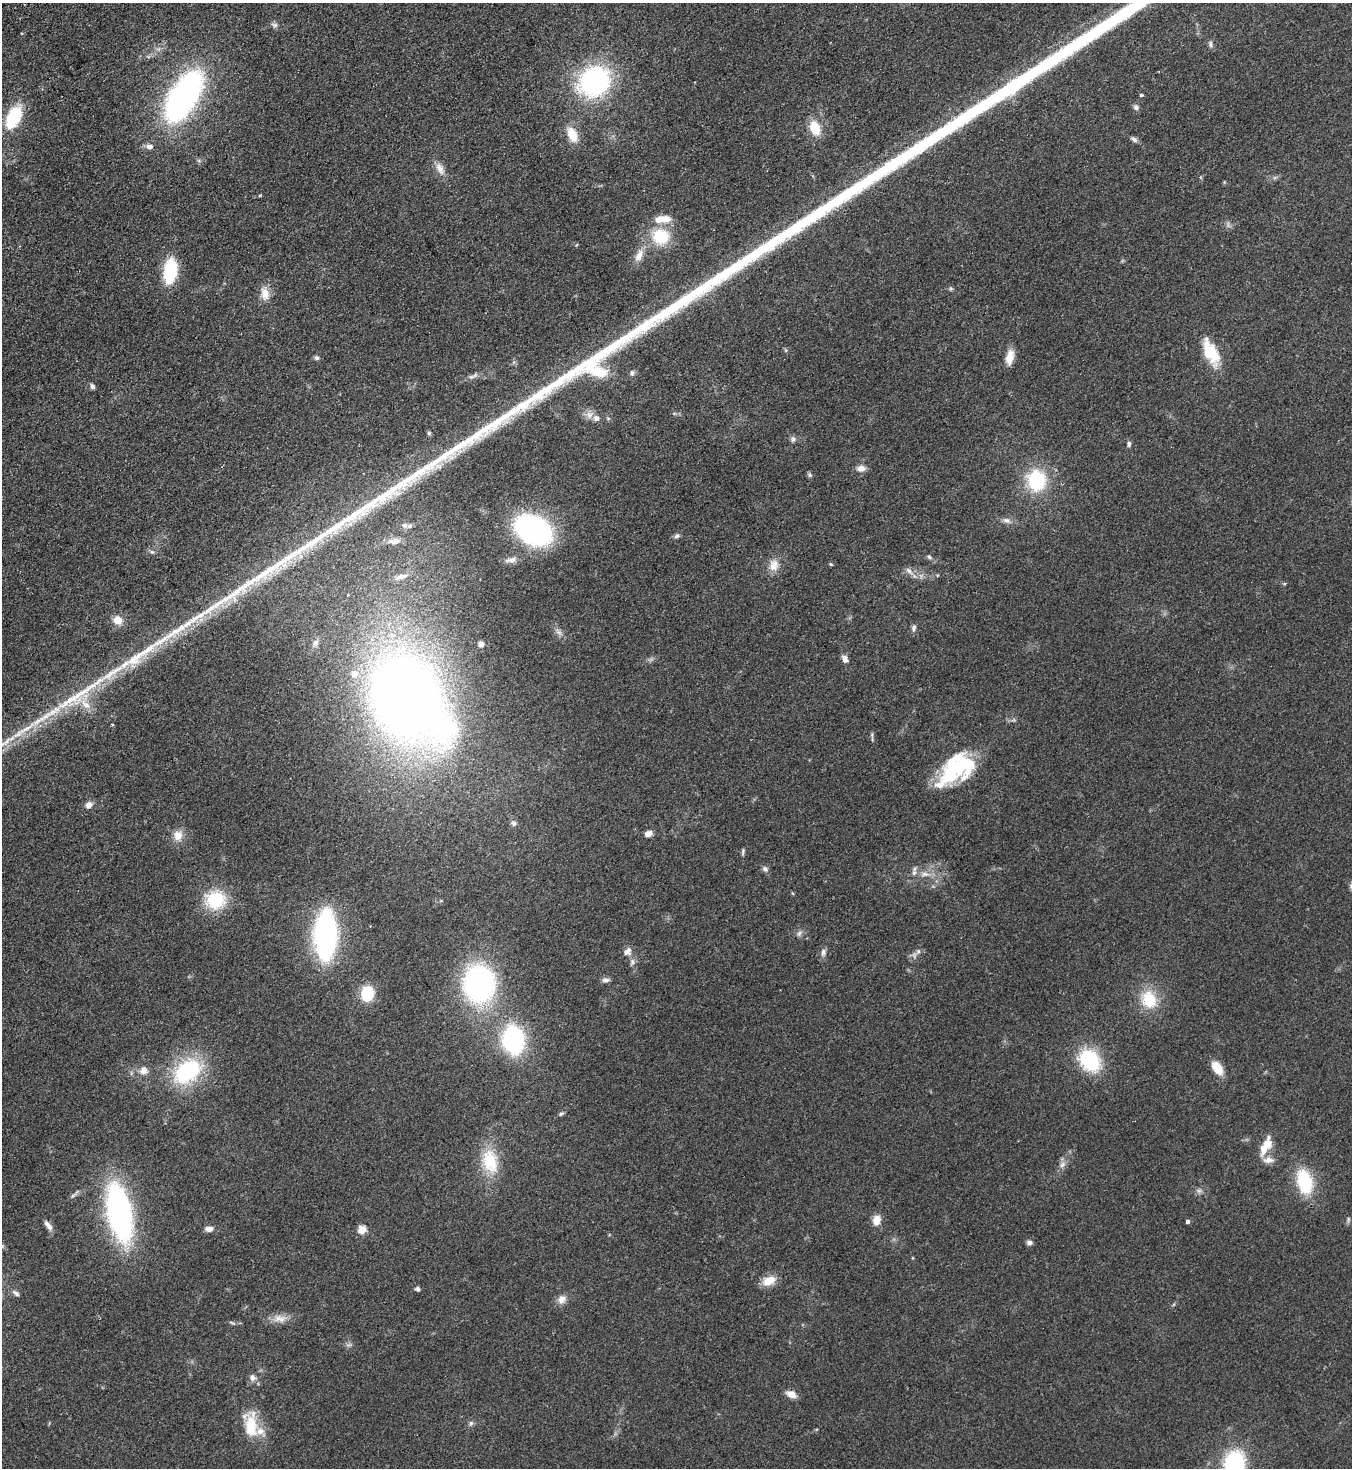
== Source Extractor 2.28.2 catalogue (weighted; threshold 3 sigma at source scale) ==
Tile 11 of 4 x 4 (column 3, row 3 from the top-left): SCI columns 3032-4381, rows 1517-2982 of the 5925 x 5963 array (HDU 1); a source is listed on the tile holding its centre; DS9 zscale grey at full resolution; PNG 1354 x 1470 px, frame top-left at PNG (2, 3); no overlay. Shown black and unused: <1% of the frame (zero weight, under 2 of 3 exposures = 3% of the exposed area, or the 3 px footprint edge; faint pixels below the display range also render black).
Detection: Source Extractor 2.28.2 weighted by HDU 2 'WHT'; one run over the whole footprint, this tile lists its part. Background 0.091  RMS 0.009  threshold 0.0403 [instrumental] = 3 sigma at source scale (4.5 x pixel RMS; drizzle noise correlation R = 1.50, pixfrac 1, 0.05/0.05 arcsec/px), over >= 5 px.
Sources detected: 113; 1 inside a brighter object's white glare — not listed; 9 inside a brighter listed object's ellipse — not listed separately; the other 103 listed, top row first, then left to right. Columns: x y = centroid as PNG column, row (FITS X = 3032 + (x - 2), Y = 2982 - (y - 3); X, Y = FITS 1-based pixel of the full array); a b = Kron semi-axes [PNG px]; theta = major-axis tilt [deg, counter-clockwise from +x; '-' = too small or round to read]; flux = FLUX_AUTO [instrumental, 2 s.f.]
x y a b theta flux
274 25 9 6 -17 2.5
1210 44 10 4 -90 1.9
594 81 33 27 36 140
1141 95 4 4 - 1.3
184 96 51 25 59 240
1136 107 7 6 - 2.7
13 117 23 12 64 48
815 128 18 12 -69 17
572 135 19 11 -65 15
1134 139 9 6 -30 2.8
149 146 9 6 -15 4.5
440 168 18 9 -66 7.4
260 195 5 3 - 0.86
661 237 22 19 -15 33
639 255 19 9 64 8.8
170 271 19 10 83 66
265 294 17 11 -80 10
1210 352 34 15 -65 29
1010 357 18 8 77 10
316 358 6 6 - 2
632 373 8 5 89 2
475 375 10 5 35 2.5
92 386 7 6 - 2.2
589 414 11 10 - 5.5
608 418 6 3 -19 1.1
429 433 5 5 - 1.4
793 439 9 6 87 2.5
1129 444 7 5 84 2.2
861 468 11 8 1 5.7
810 475 6 5 - 1.7
1036 480 20 17 -81 57
1007 520 10 7 -19 3.8
405 525 9 7 -15 3.5
533 530 29 20 -28 210
677 536 8 6 20 2.1
395 541 19 8 2 7.8
152 552 6 5 - 1.7
929 557 7 5 -45 1.9
511 560 17 7 9 4.9
831 564 5 4 - 0.95
774 565 16 13 77 10
909 571 13 7 -45 4.3
401 577 21 7 16 6.8
118 620 10 9 - 9.6
914 628 8 6 77 2.6
559 632 12 6 -43 3.8
315 643 10 7 65 3.4
481 644 5 5 - 5
845 659 10 6 -60 4.5
408 699 96 65 -56 1000
85 704 19 9 -47 10
112 725 4 3 - 0.81
872 735 9 4 -86 1.6
956 768 65 21 44 66
89 805 8 7 - 5.4
514 823 7 7 - 2.4
648 834 9 6 21 4.8
178 835 13 12 - 9.3
743 851 9 4 80 1.6
765 869 9 7 -41 2.7
925 874 12 8 -5 6.3
215 900 23 21 6 40
799 933 9 5 63 2.4
325 935 33 15 89 240
627 951 11 9 47 5.4
918 951 8 5 54 2.7
823 952 10 6 83 3.1
632 962 10 6 79 2.9
605 980 9 6 2 3.1
479 984 29 25 -88 210
367 993 11 9 81 39
1149 1000 22 18 -67 28
513 1040 21 15 -81 130
1089 1060 23 17 -53 62
1217 1068 14 8 -57 18
143 1070 11 11 - 6.1
187 1071 29 19 37 85
561 1114 7 4 12 1.6
1268 1143 18 11 89 11
490 1161 35 21 -76 34
1062 1165 9 7 47 3.8
1304 1182 22 13 -76 55
1199 1191 7 6 - 2.4
119 1213 40 16 -78 270
1348 1219 8 4 82 1.5
877 1220 13 9 74 8.6
1188 1222 4 4 - 2.5
48 1226 14 5 -53 4.5
209 1229 10 7 -1 4.3
362 1230 5 5 - 29
1029 1243 7 6 - 2.9
2 1246 7 4 45 1.3
769 1281 17 11 19 12
417 1289 6 5 - 1.8
16 1293 10 5 -37 2.8
562 1299 12 10 52 6
278 1318 13 9 33 7.2
232 1323 9 3 -22 1.4
252 1378 9 8 - 3.9
791 1394 10 7 -23 8.3
471 1423 8 5 60 2
251 1426 37 16 90 28
1234 1464 18 14 82 110
Isophote crosses this tile's border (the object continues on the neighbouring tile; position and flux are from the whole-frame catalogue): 2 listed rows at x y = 2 1246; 1234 1464
Unlisted compact peaks at least as high as the median listed source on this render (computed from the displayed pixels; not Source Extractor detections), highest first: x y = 126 663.